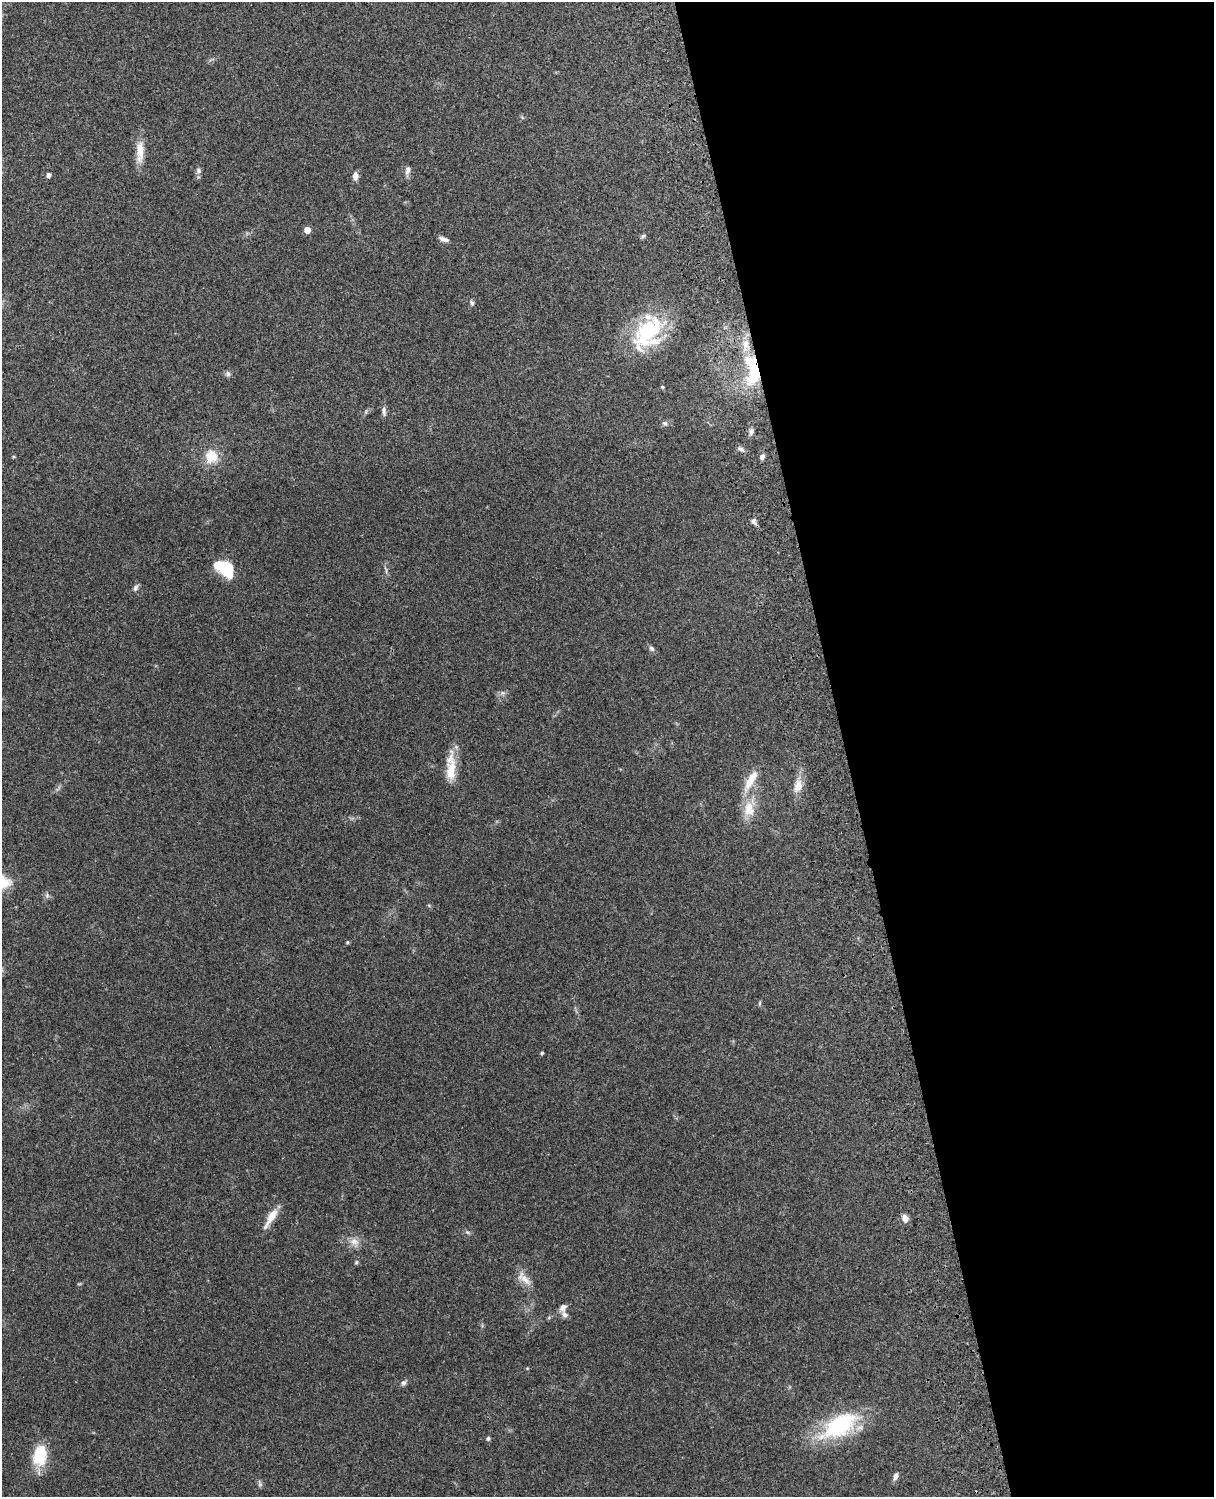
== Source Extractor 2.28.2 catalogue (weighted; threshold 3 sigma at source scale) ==
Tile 8 of 4 x 3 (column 4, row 2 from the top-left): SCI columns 3756-4967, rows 1661-3155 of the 5088 x 4928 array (HDU 1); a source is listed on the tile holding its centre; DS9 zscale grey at full resolution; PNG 1216 x 1499 px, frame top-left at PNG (2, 2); no overlay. Shown black and unused: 31% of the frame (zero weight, under 3 of 4 exposures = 6% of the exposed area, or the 3 px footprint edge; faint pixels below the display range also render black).
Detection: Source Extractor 2.28.2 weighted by HDU 2 'WHT'; one run over the whole footprint, this tile lists its part. Background 0.24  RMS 0.0087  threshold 0.0389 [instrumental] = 3 sigma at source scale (4.5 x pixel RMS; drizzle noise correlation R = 1.50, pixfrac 1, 0.05/0.05 arcsec/px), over >= 5 px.
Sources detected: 50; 1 too faint to see at this stretch — not listed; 3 inside a brighter listed object's ellipse — not listed separately; the other 46 listed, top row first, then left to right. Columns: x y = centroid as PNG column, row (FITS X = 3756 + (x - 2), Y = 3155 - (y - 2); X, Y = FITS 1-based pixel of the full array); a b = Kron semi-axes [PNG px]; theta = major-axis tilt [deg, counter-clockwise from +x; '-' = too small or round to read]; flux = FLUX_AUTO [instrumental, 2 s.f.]
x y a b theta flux
140 152 30 10 89 13
408 170 11 7 76 3.8
198 171 8 7 - 2.3
49 175 5 4 - 3
355 176 10 7 90 3.9
307 230 5 4 - 11
643 236 6 5 - 1.5
444 239 11 5 -18 3.6
472 303 7 5 -75 1.7
650 329 49 31 53 71
753 370 39 16 -85 48
228 374 7 6 - 2.2
662 387 4 3 - 1
384 411 13 6 -87 3.1
665 423 7 6 - 1.9
751 431 9 5 79 2.7
741 449 9 5 -21 2.4
211 456 15 15 - 17
14 457 5 3 - 0.84
762 457 7 5 63 2.9
754 521 8 7 - 2.7
225 568 19 11 -33 42
136 588 8 6 62 2.6
652 648 8 6 -45 2.3
502 693 8 5 10 2.4
451 767 39 11 88 19
751 780 35 10 61 15
798 786 17 11 72 9.7
749 809 24 16 89 17
47 895 7 6 - 2
347 942 5 4 - 1
760 1003 6 4 89 1.1
542 1053 4 3 - 1.2
272 1216 25 9 59 12
905 1218 9 7 -71 4.7
467 1232 6 4 -42 1.5
354 1242 15 10 -29 7.2
356 1262 5 4 - 1.1
524 1279 24 9 -42 8.9
563 1307 9 7 59 4.2
527 1368 5 3 - 0.74
404 1383 7 6 - 2.3
839 1426 50 24 30 74
488 1439 6 4 75 1.4
40 1455 23 15 81 30
896 1476 10 6 72 3
Overlapping masked pixels (flux is a lower limit): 1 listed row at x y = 753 370